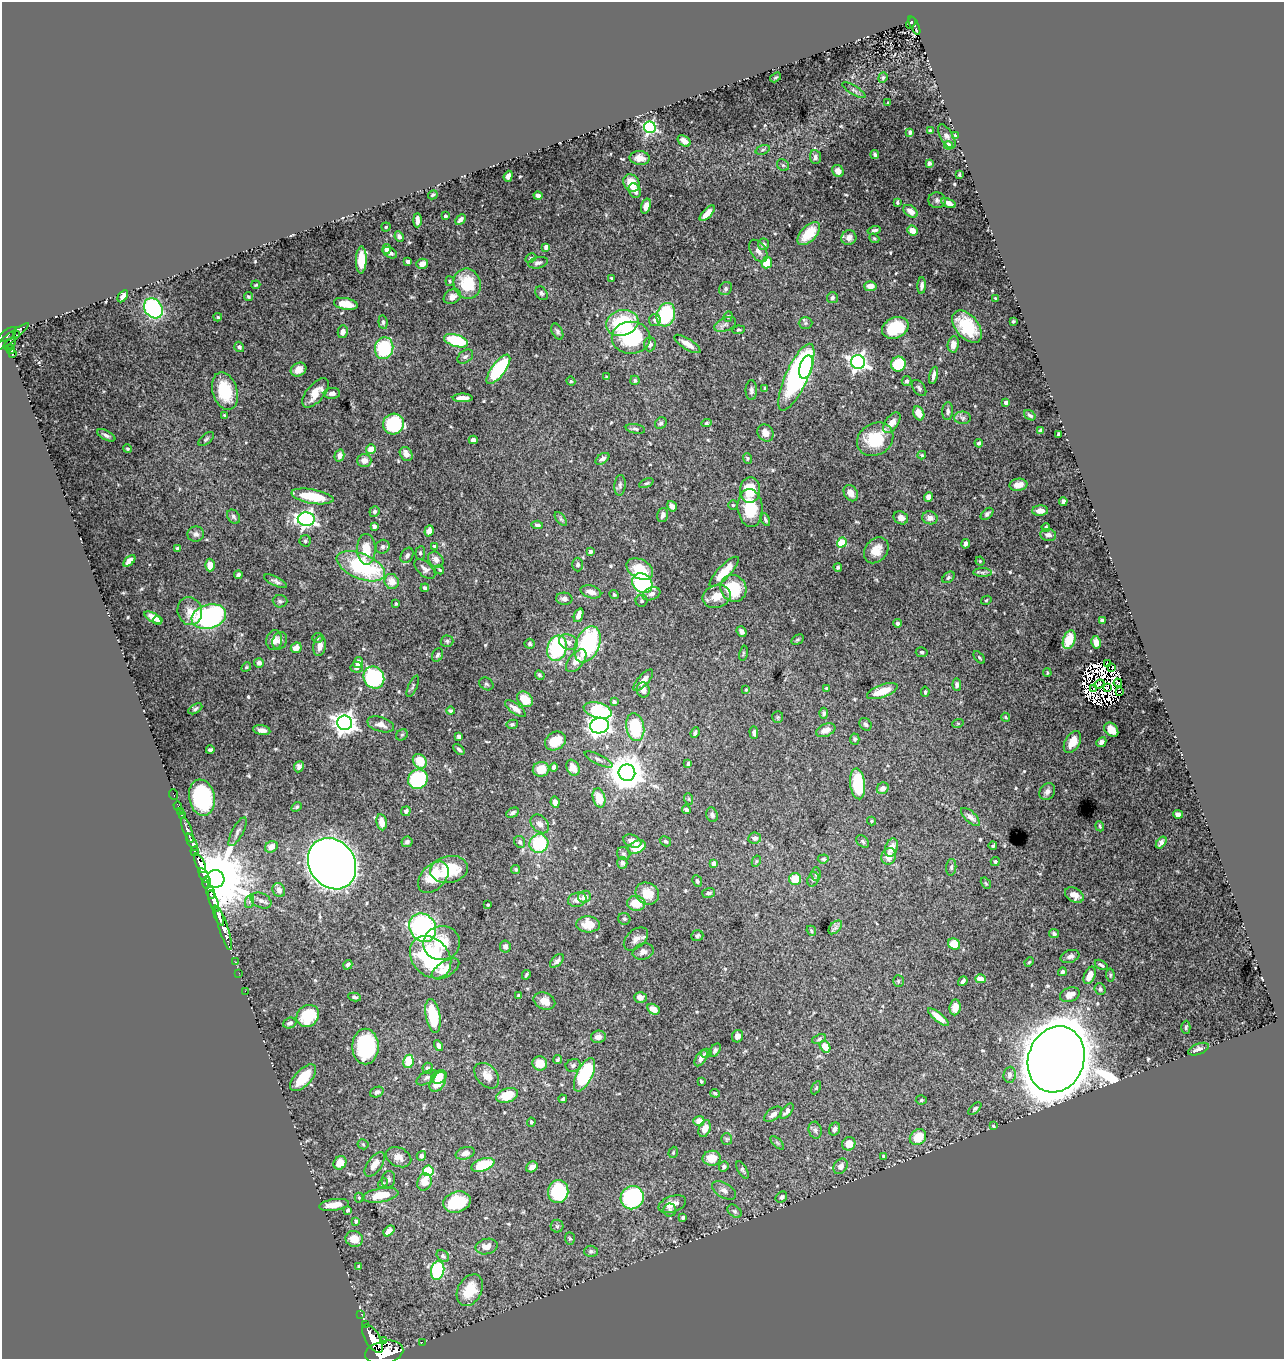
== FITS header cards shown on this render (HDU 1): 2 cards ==
NAXIS1  =                 1282
NAXIS2  =                 1357

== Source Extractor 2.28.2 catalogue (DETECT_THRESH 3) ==
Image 1282 x 1357 px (HDU 1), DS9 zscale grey, 1 PNG px = 1 image px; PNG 1286 x 1361 px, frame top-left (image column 1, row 1357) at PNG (2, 2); each listed source drawn as its Kron ellipse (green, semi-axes under 4 px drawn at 4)
Background 2.42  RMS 0.017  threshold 0.0504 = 3 sigma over >= 5 px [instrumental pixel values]
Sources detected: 564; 13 with non-positive FLUX_AUTO (blend fragments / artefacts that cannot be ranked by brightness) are neither listed nor drawn; of the other 551, the 500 brightest by FLUX_AUTO listed and drawn (51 fainter detections omitted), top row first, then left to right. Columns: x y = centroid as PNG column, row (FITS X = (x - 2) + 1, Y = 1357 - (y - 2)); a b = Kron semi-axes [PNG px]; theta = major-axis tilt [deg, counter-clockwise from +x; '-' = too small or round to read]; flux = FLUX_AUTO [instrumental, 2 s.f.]
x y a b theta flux
911 23 6 4 66 260
914 25 10 3 -63 300
775 77 6 4 33 1.6
883 78 5 4 - 1.7
854 90 13 4 -32 3.2
888 103 3 3 - 1.4
650 127 6 5 - 210
930 131 4 3 - 1.6
910 132 4 3 - 2.4
956 135 3 2 - 7.5
947 136 13 6 -59 4.9
684 141 7 5 -35 7.3
948 145 4 4 - 19
763 150 7 4 20 2.4
875 155 4 3 - 2.3
815 157 7 5 -83 3.5
640 158 10 7 -5 8.3
929 163 4 3 - 3.1
783 165 6 5 - 1.8
838 171 6 5 - 8.6
959 174 3 2 - 1.3
508 176 5 4 - 4.5
631 183 9 7 -54 22
635 191 8 6 -64 7.2
433 195 5 3 - 1.6
538 195 4 4 - 5.2
937 200 8 8 - 3.6
897 202 4 3 - 1.8
948 203 8 4 -22 7.3
646 206 8 4 73 9.6
910 211 8 5 -38 9.9
707 213 10 4 46 10
445 216 3 3 - 2.8
417 220 7 4 90 6.9
460 220 6 4 45 3.9
386 227 4 4 - 1.6
874 230 6 3 15 2.7
912 230 5 5 - 11
809 233 14 7 46 28
399 237 5 4 - 4.2
849 238 7 7 - 7.1
874 238 5 3 - 1.4
764 244 6 5 - 3.6
546 247 4 4 - 3.6
387 249 5 4 - 3.2
758 251 12 7 -57 5.6
390 253 8 5 -30 5.1
531 258 6 4 27 1.6
361 260 13 5 89 23
408 262 4 4 - 4.9
538 263 10 5 14 3.6
767 263 6 5 - 23
422 264 6 5 - 7.7
611 278 4 2 - 1.3
450 281 5 3 - 1.4
467 284 15 13 -71 41
256 285 4 3 - 1.3
922 285 8 4 86 3.4
870 286 6 5 - 9
726 288 7 6 - 2.6
541 293 7 5 -56 2.3
123 296 7 4 57 5.8
248 297 5 3 - 1.6
452 297 9 7 31 6.7
832 298 5 5 - 2.8
995 298 3 3 - 1.2
346 304 12 6 -10 15
153 308 11 8 -52 130
666 315 12 9 71 79
728 316 5 4 - 1.4
218 317 4 3 - 1.8
655 320 6 6 - 3.5
1013 321 4 3 - 1.3
383 322 7 4 -84 2.4
622 323 16 12 16 73
805 323 7 6 - 2.4
725 324 11 6 22 4.7
967 327 19 11 -50 40
895 328 14 10 24 47
738 330 6 3 8 1.6
557 331 8 5 -64 2.9
343 332 6 5 - 6.2
7 334 10 5 34 1700
17 335 4 3 - 220
12 337 21 4 38 870
631 338 19 16 0 94
456 341 12 6 -17 53
10 344 7 3 35 660
650 344 7 6 - 5.4
687 344 15 5 -32 8
953 344 8 5 81 7.8
239 347 5 4 - 3.6
384 348 11 9 77 77
11 349 4 3 - 410
12 353 3 3 - 130
465 357 9 6 38 3.1
858 362 7 6 - 510
898 364 7 7 - 62
806 367 12 6 73 40
498 369 17 7 53 91
299 370 8 6 29 11
934 375 8 3 75 4.3
606 377 4 3 - 1.3
796 377 36 11 66 280
635 380 5 4 - 2.2
571 381 5 4 - 1.5
907 381 5 5 - 2.6
765 388 4 4 - 1.3
919 388 9 5 -52 3
751 390 10 6 -90 3.7
225 391 19 12 -73 50
316 393 18 8 50 16
332 393 8 5 3 4.6
463 398 10 4 0 11
1006 402 4 4 - 6
948 411 9 5 85 3.8
919 413 7 5 -66 14
225 415 4 3 - 1.8
1030 415 6 3 -35 2.4
963 418 8 6 -2 3.3
661 423 6 5 - 3.4
706 423 5 4 - 1.7
892 423 12 6 55 10
393 424 11 10 - 82
635 429 10 5 -11 2.5
1040 431 4 4 - 2.6
765 433 9 7 -55 8.6
1058 434 3 3 - 1.5
106 435 10 4 -27 3.3
206 439 9 5 40 2.4
875 439 19 15 33 48
473 440 4 4 - 4.6
979 443 4 4 - 2.9
127 449 4 4 - 1.6
371 449 5 4 - 13
406 454 7 6 - 8.6
339 455 6 5 - 6
922 455 4 3 - 1.4
747 458 5 4 - 1.3
602 459 8 4 35 3.4
364 461 7 6 - 7
646 483 8 4 24 1.9
620 485 10 5 85 3.2
1018 485 9 6 8 9.2
750 490 13 10 84 31
851 493 9 6 -56 8.8
312 496 21 7 -10 40
929 497 5 4 - 7.2
1063 501 4 4 - 5.4
733 505 4 4 - 1.5
672 506 5 4 - 4.5
750 508 19 12 -85 38
374 511 5 5 - 3.1
1040 511 8 5 2 9.3
987 514 7 4 41 2.8
663 515 7 5 75 4.1
233 517 7 5 -54 2.7
901 518 7 6 - 7.7
930 518 8 6 -17 7.4
306 519 8 7 - 420
561 519 8 4 -53 2.4
765 519 7 4 -64 2.2
537 525 6 4 -6 2.7
374 526 4 4 - 3.5
1046 527 4 4 - 2
429 531 6 4 71 7.5
196 534 8 7 - 4.2
1048 535 8 6 -10 5.5
305 541 5 5 - 2.1
842 542 5 4 - 44
965 544 4 3 - 3.2
434 546 4 3 - 2.1
383 547 7 6 - 3.3
177 549 4 3 - 2.7
366 549 15 9 -89 22
876 550 14 11 53 15
590 551 4 3 - 5.3
420 553 7 5 83 2.3
407 555 8 6 60 3.5
436 559 8 7 - 6.2
129 561 7 4 43 7.1
980 561 4 4 - 1.3
210 565 6 5 - 11
578 565 7 5 -90 3.2
361 566 25 12 -22 120
838 567 4 4 - 2.5
425 569 12 7 -42 5.5
640 569 14 9 -28 26
440 570 5 3 - 1.3
724 572 20 6 46 21
982 572 9 4 0 2.8
238 575 4 3 - 3.1
948 577 7 5 39 2.4
276 581 12 4 -26 3.6
392 581 8 7 - 13
642 583 11 9 -42 190
425 588 4 4 - 3.1
733 588 14 12 -53 50
591 592 10 6 -17 7.7
651 594 9 6 20 5.3
614 595 5 4 - 1.7
717 596 14 11 21 16
564 599 8 6 -4 4.3
986 600 5 4 - 1.4
280 601 7 6 - 2.3
642 601 6 6 - 2
396 604 4 3 - 1.4
190 611 14 12 -73 12
579 615 7 4 69 7.5
153 617 9 4 -30 8.5
209 617 17 12 16 180
158 620 5 4 - 2.8
1102 620 3 3 - 1.9
898 623 4 4 - 3.4
741 631 5 4 - 4.3
317 638 5 5 - 1.6
274 640 10 8 77 7.5
797 640 7 4 30 1.8
1069 640 10 6 70 29
280 641 9 7 66 4.6
447 641 6 5 - 2.1
568 642 10 7 -28 6.4
1096 642 6 5 - 9.6
530 644 5 5 - 2.2
587 644 19 12 66 150
320 646 10 6 81 7.9
296 648 6 5 - 9.4
557 648 13 9 72 97
922 652 6 5 - 2.2
743 653 7 3 78 1.3
437 655 7 5 64 2.3
979 657 7 3 -50 1.6
576 661 13 7 51 12
259 663 5 4 - 4.4
358 663 6 4 61 6.9
1108 664 3 2 - 3.9
246 667 5 4 - 1.3
357 667 6 5 - 4.3
1111 668 2 2 - 22
1047 673 4 3 - 1.2
540 675 5 3 - 2.5
374 678 11 10 - 100
643 680 14 5 48 8.6
1118 683 4 2 - 2.6
486 684 7 6 - 2.4
1099 684 5 2 - 3.6
957 685 6 4 -83 2.8
413 686 11 4 67 2.4
827 688 4 4 - 1.8
1094 688 3 3 - 1.9
1108 688 3 2 - 4.7
643 690 7 6 - 5.5
746 690 4 3 - 1.2
882 691 16 6 20 21
1119 691 2 2 - 3.9
925 692 5 3 - 1.9
525 699 9 6 -43 18
614 702 4 4 - 3.3
195 709 7 4 31 2.5
515 709 12 5 -36 7.4
598 710 14 7 -16 84
451 711 4 3 - 2.3
824 713 5 4 - 2.2
778 717 6 5 - 1.5
1006 717 5 4 - 1.5
345 723 7 7 - 870
958 723 6 3 18 1.3
381 724 14 7 -17 8.6
512 724 6 4 11 2.1
866 724 7 5 -54 2.8
599 726 9 8 - 450
635 727 14 9 -80 66
262 730 9 5 -12 5.8
826 730 10 6 23 8.9
1111 730 8 6 -46 18
754 732 6 4 -89 2.6
695 733 5 3 - 3.2
402 735 6 5 - 1.9
459 737 4 4 - 3.2
855 739 5 4 - 2.1
555 741 11 8 32 25
1072 742 12 7 60 15
1101 742 5 4 - 3.1
459 749 6 4 -45 2.7
210 750 4 3 - 2.4
599 760 15 5 -26 3.7
420 761 8 6 -52 28
688 764 4 3 - 2.5
299 767 6 5 - 3.4
554 767 4 4 - 4.4
573 768 8 6 -63 13
541 769 8 7 - 17
627 773 8 8 - 2700
418 779 10 9 - 76
858 784 15 7 -83 56
883 788 6 5 - 5.9
1047 791 9 7 56 5
174 795 5 3 - 69
202 798 18 12 -80 110
599 798 10 6 -75 21
689 799 6 3 -71 1.4
555 802 5 4 - 5.5
178 806 5 3 - 73
297 807 5 4 - 1.9
687 810 4 4 - 3.5
406 811 5 4 - 3.7
180 812 3 2 - 63
513 813 7 4 29 3.1
1178 814 5 4 - 5.1
182 815 3 3 - 180
712 815 7 5 -72 2.8
970 817 12 5 -44 6
872 821 4 4 - 1.4
381 822 8 5 -81 10
540 824 11 7 -46 6.5
1100 826 5 4 - 1.4
187 830 14 3 -70 1400
238 832 16 5 62 4.5
755 838 6 5 - 4.3
632 841 9 6 -20 7.8
665 841 6 4 -30 1.9
863 841 7 5 -41 2.4
192 842 10 4 -60 5200
407 842 5 5 - 2.7
520 842 6 5 - 3
539 843 9 9 - 63
1161 843 7 4 53 3.2
993 846 4 3 - 1.6
271 847 7 5 32 8.7
637 847 9 6 24 20
891 848 9 6 69 10
195 851 5 3 - 1500
624 854 7 6 - 2.6
889 856 8 7 - 12
823 859 5 4 - 2.2
756 861 6 4 61 1.4
995 862 4 4 - 2.1
200 863 11 4 -66 8200
622 863 6 5 - 3.6
714 863 4 4 - 9.7
332 864 27 22 -56 2700
951 867 8 5 84 2.7
449 869 19 13 10 47
516 869 4 4 - 1.6
816 874 6 5 - 2.8
204 875 8 4 -61 2500
433 877 18 12 46 36
215 879 9 9 - 13000
795 879 6 6 - 19
813 879 7 5 71 2.7
697 881 6 4 -65 2.4
206 883 6 3 -90 2300
986 883 6 4 -57 1.6
279 890 7 6 - 7.5
210 892 7 3 -72 3000
647 893 12 10 -30 18
709 893 6 5 - 3.4
1074 895 10 7 -32 8.9
585 897 6 6 - 7.1
577 900 9 7 15 8
213 901 11 4 -70 820
250 901 7 4 70 2.5
261 901 11 7 -25 5.2
636 903 9 7 -7 22
488 905 3 3 - 1.3
218 916 11 3 -67 4300
624 919 6 6 - 2.1
588 924 12 8 -2 23
835 927 8 5 45 3.6
224 928 23 4 -72 5500
423 928 15 12 -56 190
811 931 5 3 - 1.7
1054 933 5 4 - 3
697 936 6 5 - 2.4
636 939 14 9 41 7.6
442 943 18 17 - 30
954 944 6 5 - 20
505 946 6 5 - 5.7
643 952 11 8 17 6.1
1070 956 10 6 20 4.8
431 957 23 18 -48 120
557 961 8 5 44 3.4
235 962 2 2 - 32
1029 962 5 4 - 1.3
348 965 5 4 - 2.4
1101 965 7 3 -32 2.6
445 969 15 7 32 15
1062 972 4 4 - 3
239 973 2 2 - 40
526 975 5 3 - 1.8
1090 975 9 5 65 13
1110 975 6 4 -84 1.8
980 979 5 4 - 12
898 981 6 5 - 1.9
963 981 5 3 - 2.8
1100 989 6 5 - 3.3
245 991 2 2 - 33
1070 995 10 7 21 10
519 996 4 3 - 2.3
355 997 6 4 -10 2.2
640 997 6 5 - 5.9
544 1001 11 8 -25 13
955 1007 8 5 83 9.1
653 1009 6 5 - 8.9
308 1016 12 10 43 49
433 1016 17 7 -80 46
938 1017 13 4 -39 11
290 1023 7 5 22 3.3
1186 1027 6 4 88 2.1
738 1036 6 5 - 4.9
598 1037 7 6 - 6.9
819 1039 7 4 22 2
365 1046 18 13 -90 110
438 1046 6 4 -59 4.7
825 1046 6 5 - 16
1199 1049 11 5 20 5.2
715 1050 7 4 56 2.5
706 1053 6 4 13 1.7
701 1058 9 5 58 6.7
1056 1059 34 28 71 9500
558 1060 5 4 - 1.8
408 1061 7 5 80 24
540 1063 7 7 - 17
573 1065 7 6 - 3.4
428 1068 5 5 - 3.9
585 1075 18 7 64 90
1010 1075 8 6 85 4.5
487 1076 15 10 -46 11
427 1077 11 6 33 4.1
439 1077 8 6 30 14
303 1078 17 8 46 33
701 1081 3 3 - 1.4
438 1082 11 7 58 21
816 1088 7 4 62 1.4
377 1092 7 5 22 3.9
715 1093 5 3 - 1.5
507 1095 11 7 18 26
563 1099 4 3 - 2
921 1100 5 4 - 1.8
975 1109 8 4 45 2.2
787 1111 9 5 51 5.5
773 1114 10 5 36 4.8
699 1121 5 5 - 11
531 1122 4 3 - 1.8
993 1126 3 3 - 1.6
705 1129 9 5 70 11
835 1129 7 5 63 3.9
815 1130 8 6 -75 3.5
918 1137 9 7 42 26
727 1139 6 5 - 1.8
777 1143 8 3 -45 1.8
363 1144 5 5 - 1.5
849 1144 7 6 - 13
673 1152 6 4 70 1.5
465 1153 9 6 17 5.6
421 1156 5 4 - 4.4
884 1156 4 4 - 2.2
398 1157 13 9 -24 9
712 1158 9 7 6 17
340 1163 7 6 - 17
375 1164 14 7 54 11
483 1165 12 6 20 43
724 1166 5 4 - 2.5
841 1166 8 6 56 6.2
532 1167 6 5 - 6
742 1170 9 4 -60 2.2
428 1171 5 5 - 57
388 1179 8 6 77 3.4
424 1182 8 7 - 16
383 1183 5 4 - 1.6
724 1190 13 7 -31 5.8
558 1192 11 10 - 84
380 1195 18 7 10 24
781 1197 6 5 - 2.7
359 1198 5 4 - 1.4
632 1198 12 11 - 130
457 1202 14 10 16 46
672 1204 14 8 19 11
334 1205 15 5 8 13
348 1210 4 3 - 2
670 1210 6 6 - 2.8
735 1211 8 5 -40 2.7
683 1217 4 3 - 2.6
356 1221 4 4 - 3.5
557 1226 6 6 - 2.2
389 1231 6 4 40 7.2
354 1239 9 7 -18 14
570 1239 6 5 - 1.8
487 1246 11 7 15 9.6
591 1251 7 5 -1 2.9
443 1256 7 5 -44 2.6
359 1266 4 3 - 1.9
438 1270 9 6 78 110
470 1290 17 12 60 29
361 1314 2 2 - 32
365 1324 3 3 - 280
373 1339 16 7 -58 14000
383 1340 4 3 - 650
422 1342 2 2 - 26
384 1352 19 11 12 24000
At the frame edge (FLAGS 8, measured only in part): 1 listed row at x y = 384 1352
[51 fainter detections neither listed nor drawn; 13 non-positive-flux detections neither listed nor drawn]